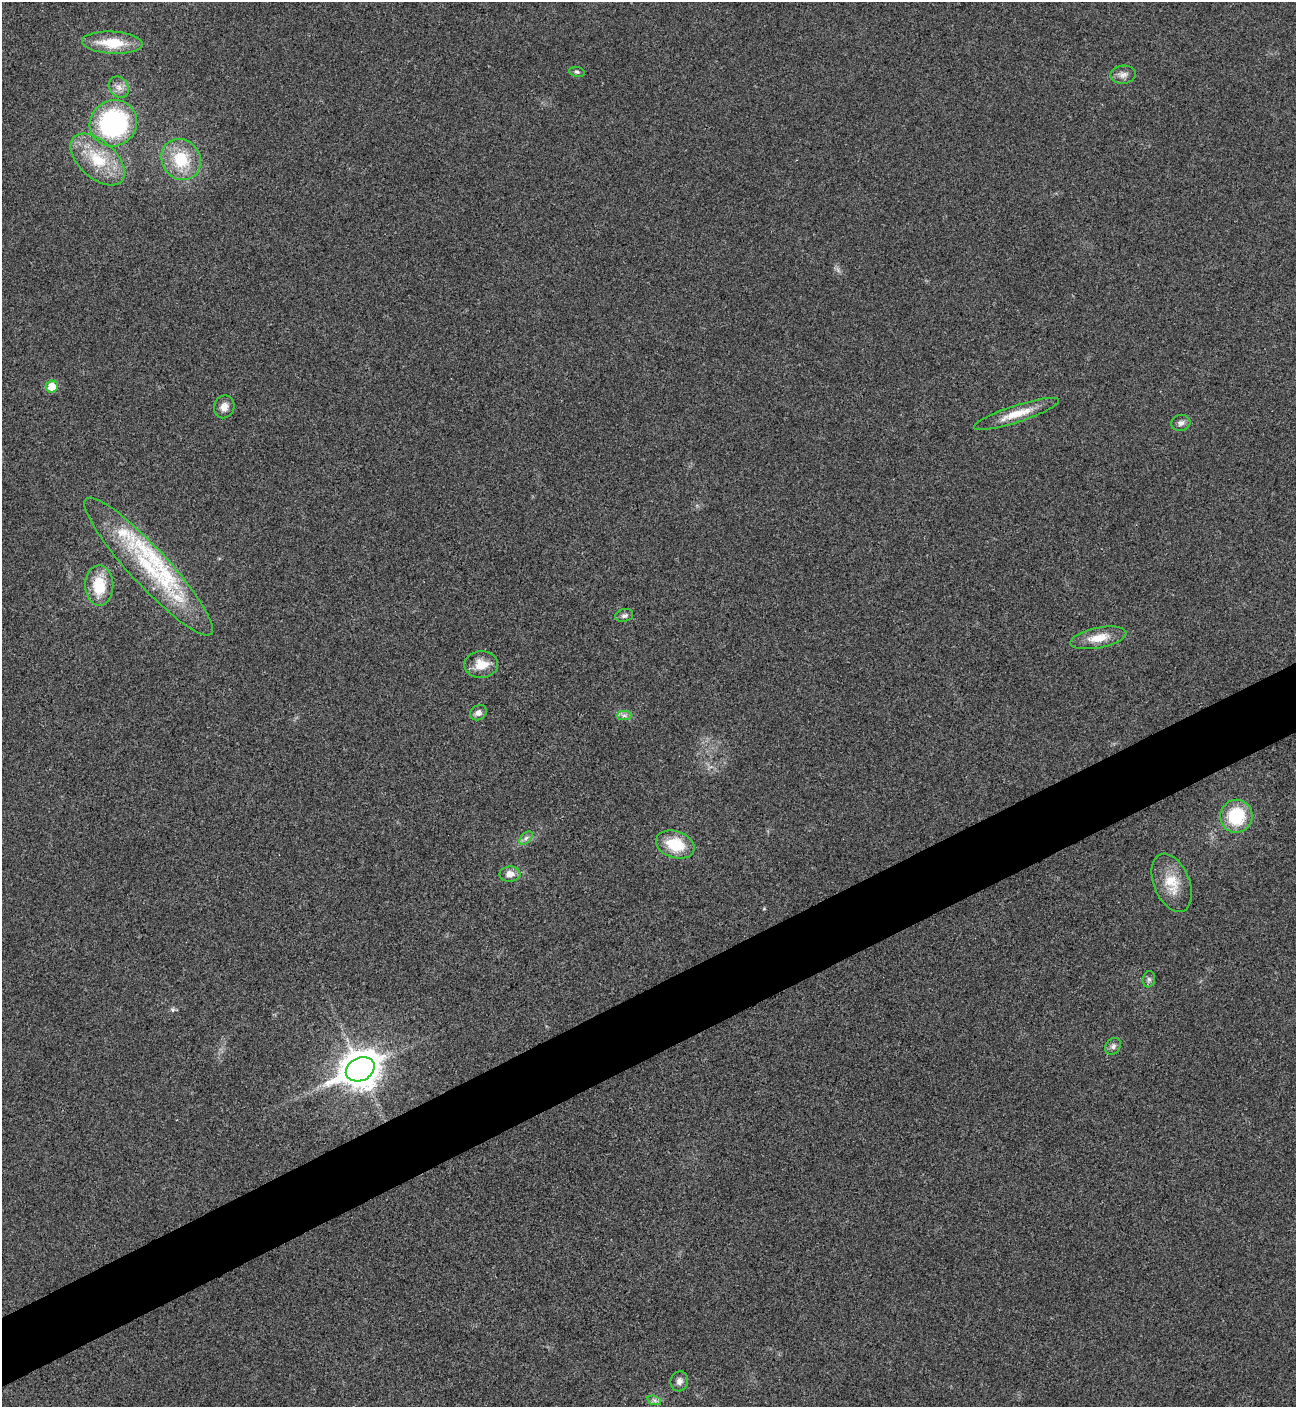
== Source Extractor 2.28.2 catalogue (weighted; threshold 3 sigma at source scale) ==
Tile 7 of 4 x 4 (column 3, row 2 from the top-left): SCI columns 2880-4173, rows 2815-4219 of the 5624 x 5637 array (HDU 1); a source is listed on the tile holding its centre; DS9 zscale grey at full resolution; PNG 1298 x 1409 px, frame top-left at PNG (2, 2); each listed source drawn as its Kron ellipse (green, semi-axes under 4 px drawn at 4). Shown black and unused: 5% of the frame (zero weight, under 3 of 4 exposures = <1% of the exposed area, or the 3 px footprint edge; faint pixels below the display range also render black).
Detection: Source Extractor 2.28.2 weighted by HDU 2 'WHT'; one run over the whole footprint, this tile lists its part. Background 0.0203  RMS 0.0056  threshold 0.0251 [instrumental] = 3 sigma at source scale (4.5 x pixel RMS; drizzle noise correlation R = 1.50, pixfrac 1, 0.05/0.05 arcsec/px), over >= 5 px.
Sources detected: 31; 3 inside a brighter listed object's ellipse — not listed separately; the other 28 listed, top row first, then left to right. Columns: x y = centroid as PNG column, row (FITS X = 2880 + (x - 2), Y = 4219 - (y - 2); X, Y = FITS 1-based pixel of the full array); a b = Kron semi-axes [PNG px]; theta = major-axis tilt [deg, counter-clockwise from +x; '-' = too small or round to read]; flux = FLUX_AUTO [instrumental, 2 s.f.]
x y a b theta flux
112 43 30 11 -3 18
577 72 8 5 -10 1.1
1123 75 13 9 5 3.1
119 87 11 9 -57 3.8
113 123 24 22 36 87
181 159 21 19 -55 22
98 160 33 18 -42 24
52 387 6 6 - 9.6
224 407 11 10 - 4
1016 414 45 8 18 12
1181 423 9 8 - 2.3
149 567 92 19 -47 57
99 586 20 14 -89 18
624 615 9 6 13 1.6
1098 638 28 10 11 9.7
481 664 17 13 4 9.3
478 713 9 7 31 2.5
624 715 7 4 0 1.6
1236 816 16 16 - 27
526 838 8 5 45 1.6
675 845 20 13 -19 19
510 874 10 7 2 4.1
1172 883 30 18 -68 14
1149 979 8 6 77 1.4
1113 1046 9 7 53 1.9
360 1069 15 11 26 1200
679 1381 10 8 73 2.9
654 1400 7 4 -18 1.4